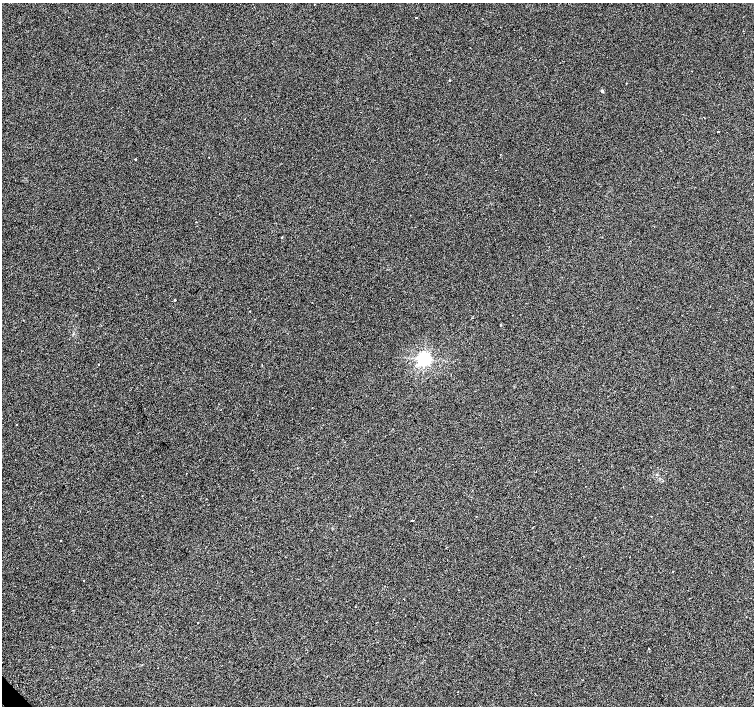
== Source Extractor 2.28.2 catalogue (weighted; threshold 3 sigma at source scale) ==
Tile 7 of 4 x 4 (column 3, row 2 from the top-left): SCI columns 3008-4510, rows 2990-4396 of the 6070 x 6041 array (HDU 1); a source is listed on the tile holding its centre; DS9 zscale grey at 2 x 2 block average (1 PNG px = mean of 2 x 2 image px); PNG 756 x 708 px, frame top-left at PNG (2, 3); no overlay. Shown black and unused: <1% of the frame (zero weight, under 2 of 3 exposures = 3% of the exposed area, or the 3 px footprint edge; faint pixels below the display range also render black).
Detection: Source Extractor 2.28.2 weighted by HDU 2 'WHT'; one run over the whole footprint, this tile lists its part. Background 0.0238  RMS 0.013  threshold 0.0577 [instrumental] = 3 sigma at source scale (4.5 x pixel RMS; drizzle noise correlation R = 1.50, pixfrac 1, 0.0396/0.0396 arcsec/px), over >= 5 px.
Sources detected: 33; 9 cosmic-ray / hot-pixel residue — not listed; the other 24 listed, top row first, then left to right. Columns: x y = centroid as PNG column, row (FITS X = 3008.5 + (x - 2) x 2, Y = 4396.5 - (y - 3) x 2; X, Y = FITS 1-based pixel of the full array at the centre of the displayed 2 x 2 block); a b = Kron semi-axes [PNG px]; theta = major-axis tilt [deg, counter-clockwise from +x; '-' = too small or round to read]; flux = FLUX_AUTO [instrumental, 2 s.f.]
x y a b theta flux
416 17 2 2 - 27
449 81 2 2 - 92
626 83 2 2 - 7.7
602 91 4 3 - 4.1
704 117 2 2 - 3.4
718 132 2 2 - 14
136 159 2 2 - 10
282 237 2 2 - 16
175 300 2 2 - 7.8
424 359 4 4 - 930
99 364 2 2 - 21
17 424 2 2 - 4.6
187 473 2 2 - 1
142 496 2 2 - 1.4
476 516 2 2 - 2.3
651 516 2 2 - 3
412 520 2 2 - 18
61 541 2 2 - 2.4
672 571 2 2 - 1.2
84 581 2 2 - 1.2
690 598 2 2 - 0.93
404 599 2 2 - 1.5
356 607 2 2 - 7
198 623 2 2 - 6
Diffuse or blended objects may show on this block-average render without a row.